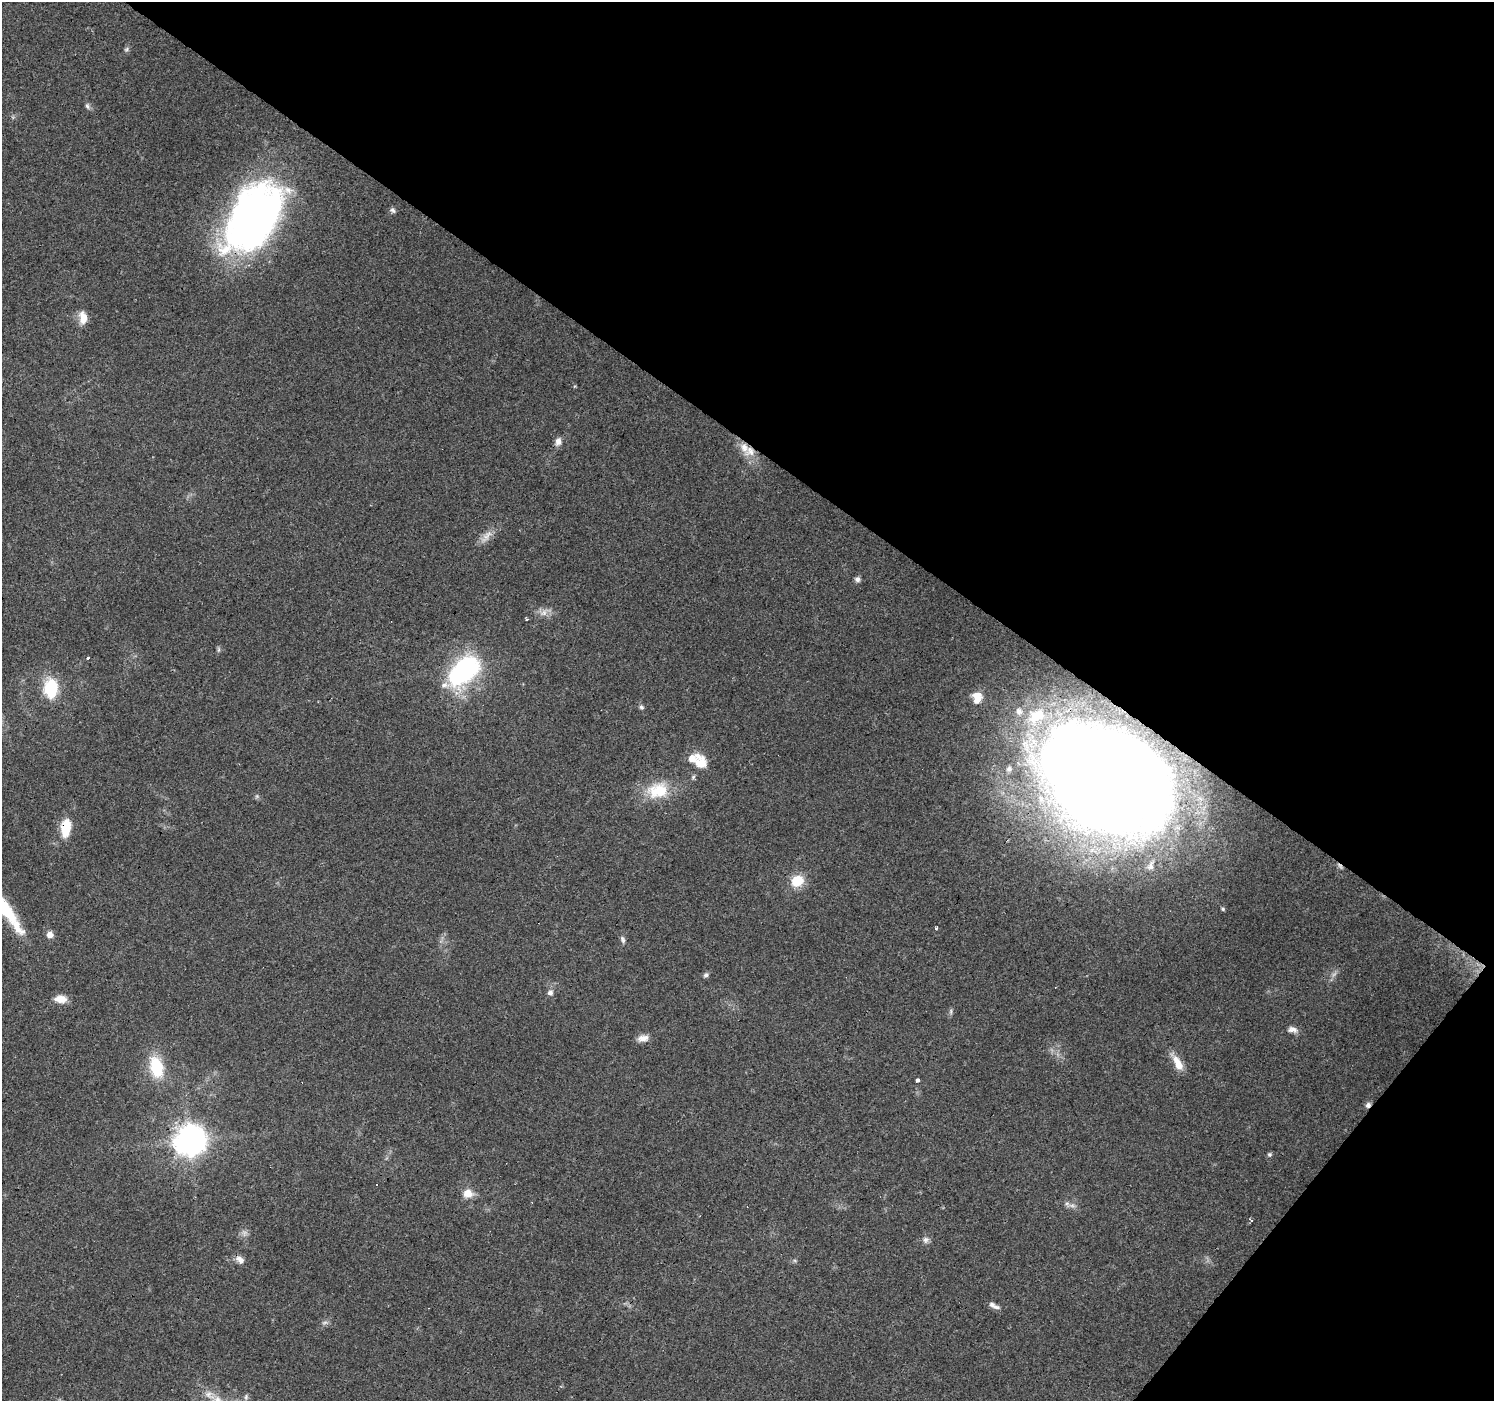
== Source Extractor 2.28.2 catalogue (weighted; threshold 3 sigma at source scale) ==
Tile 8 of 4 x 4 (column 4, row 2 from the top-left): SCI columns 4475-5966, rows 2969-4367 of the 5968 x 6005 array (HDU 1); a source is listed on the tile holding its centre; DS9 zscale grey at full resolution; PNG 1496 x 1403 px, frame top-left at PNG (2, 2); no overlay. Shown black and unused: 36% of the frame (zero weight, under 3 of 4 exposures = <1% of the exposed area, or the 3 px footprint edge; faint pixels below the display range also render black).
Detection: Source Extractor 2.28.2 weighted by HDU 2 'WHT'; one run over the whole footprint, this tile lists its part. Background 0.0939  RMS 0.0067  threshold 0.0302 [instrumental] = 3 sigma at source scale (4.5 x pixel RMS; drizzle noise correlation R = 1.50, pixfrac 1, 0.0396/0.0396 arcsec/px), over >= 5 px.
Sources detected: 60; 2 too faint to see at this stretch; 4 cosmic-ray / hot-pixel residue — not listed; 5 inside a brighter listed object's ellipse — not listed separately; the other 49 listed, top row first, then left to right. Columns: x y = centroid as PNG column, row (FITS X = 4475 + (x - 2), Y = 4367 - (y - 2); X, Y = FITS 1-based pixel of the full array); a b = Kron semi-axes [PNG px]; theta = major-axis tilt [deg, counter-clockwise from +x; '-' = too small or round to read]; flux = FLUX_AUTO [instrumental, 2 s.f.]
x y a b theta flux
126 49 7 6 - 1.4
87 106 8 6 -72 1.8
392 210 8 7 - 1.7
253 217 74 43 57 340
83 317 16 10 -86 7.8
558 442 11 8 81 3.6
750 451 16 13 25 9
486 536 23 9 50 6.5
857 579 7 6 - 2.2
543 613 12 9 27 4.6
218 650 8 4 -82 1.2
88 658 3 3 - 2.7
463 671 48 26 43 82
51 688 8 7 - 94
977 695 13 9 8 6.1
641 707 7 5 -34 1.4
1019 711 8 7 - 2.1
1037 716 20 12 29 13
700 763 20 16 89 13
1009 769 7 7 - 2.2
1106 778 91 66 -34 2000
658 790 30 22 10 25
257 796 6 4 18 1
66 828 18 10 84 19
1150 867 8 7 - 2.3
797 881 15 13 23 14
1223 909 5 5 - 0.99
7 912 54 12 -55 38
936 928 3 3 - 6.6
50 935 7 7 - 4.4
623 939 11 5 -67 2
706 975 7 6 - 1.6
550 993 8 7 - 2.6
61 999 15 10 0 7.1
951 1011 8 4 89 1.3
1292 1029 13 8 -8 3.8
643 1038 14 8 11 4.9
1178 1063 23 8 -61 9.7
156 1067 29 16 -77 26
917 1080 3 3 - 7.3
190 1140 10 10 - 1000
1269 1155 6 6 - 1.3
468 1193 12 10 0 7.6
1072 1205 8 6 -16 2.4
1251 1220 3 3 - 2.4
926 1240 9 7 64 2.6
240 1259 12 8 -41 4.1
994 1306 15 6 -27 3.2
218 1400 16 10 -29 9.1
Overlapping masked pixels (flux is a lower limit): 4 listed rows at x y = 253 217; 750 451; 1106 778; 66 828
Isophote crosses this tile's border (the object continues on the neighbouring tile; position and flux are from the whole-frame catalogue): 2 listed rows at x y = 7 912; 218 1400